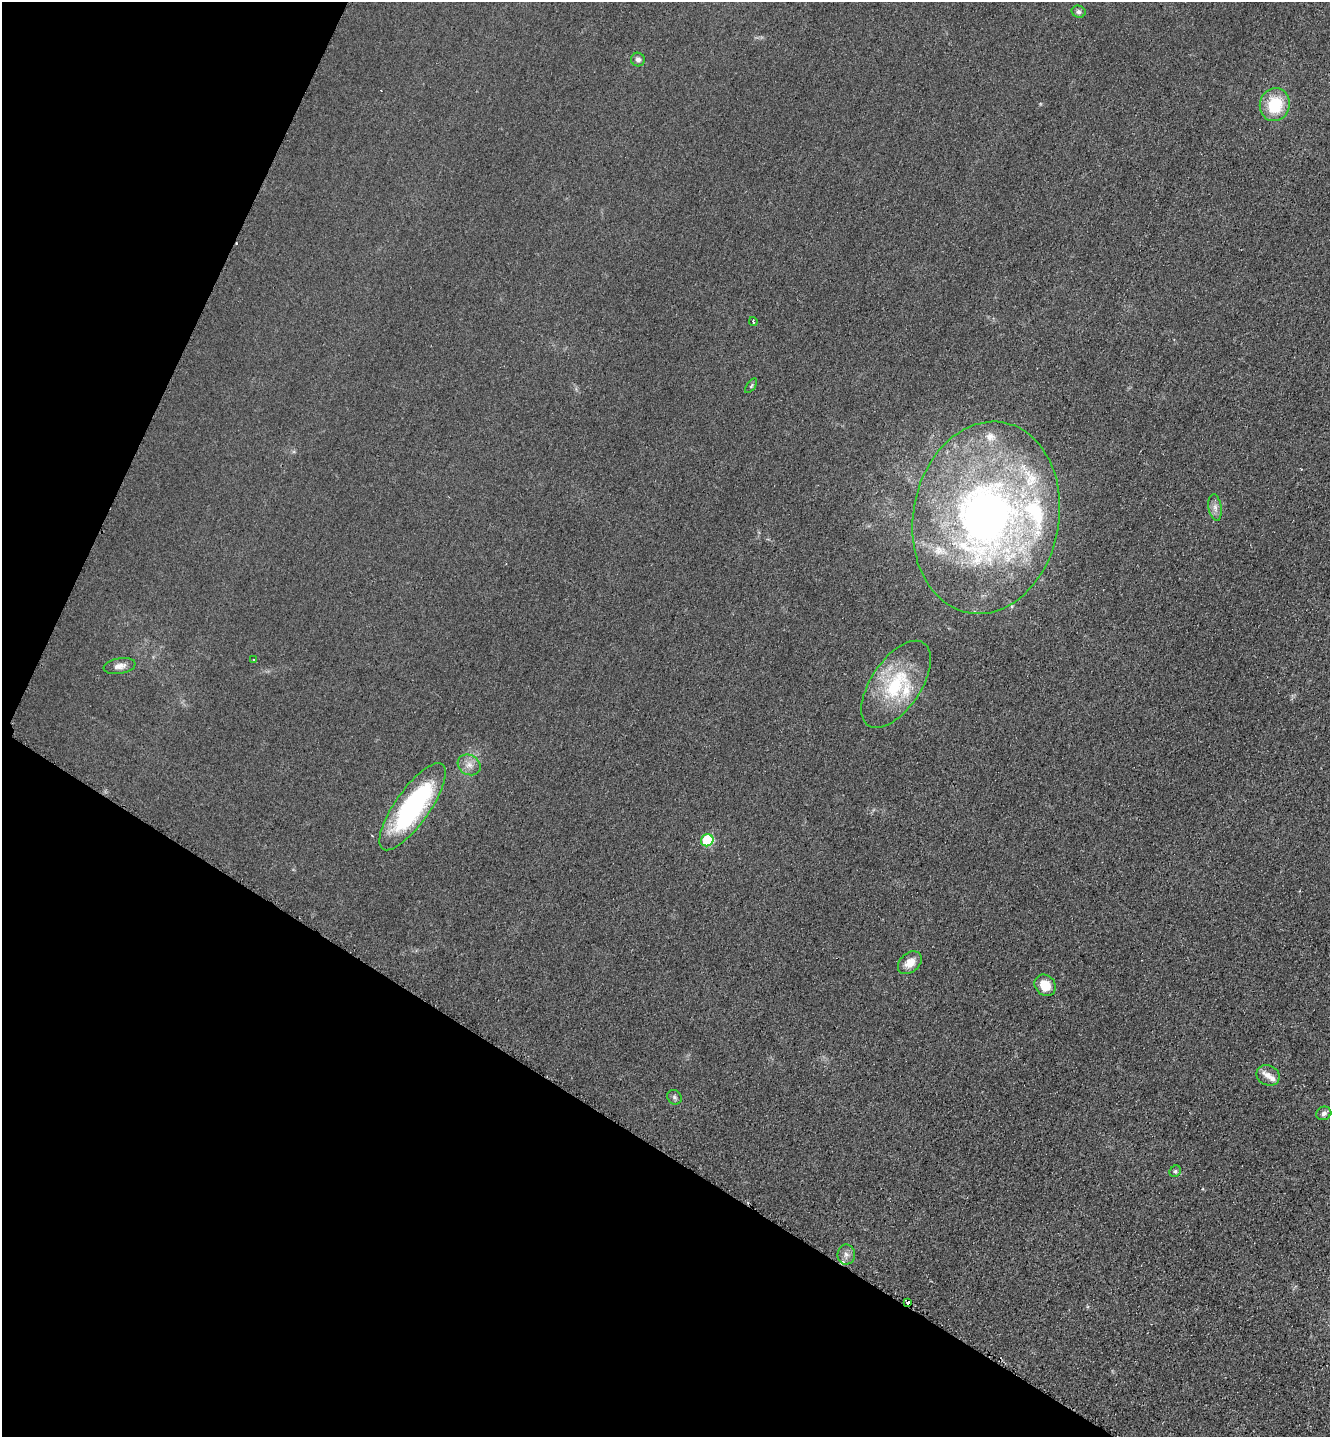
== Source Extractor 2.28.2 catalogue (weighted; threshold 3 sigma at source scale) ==
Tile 9 of 4 x 4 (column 1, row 3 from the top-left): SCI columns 295-1622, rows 1444-2878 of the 5764 x 5754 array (HDU 1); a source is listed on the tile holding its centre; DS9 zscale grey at full resolution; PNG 1332 x 1439 px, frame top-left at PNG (2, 2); each listed source drawn as its Kron ellipse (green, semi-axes under 4 px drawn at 4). Shown black and unused: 27% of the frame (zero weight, under 2 of 3 exposures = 1% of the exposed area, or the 3 px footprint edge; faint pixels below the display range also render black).
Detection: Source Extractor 2.28.2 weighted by HDU 2 'WHT'; one run over the whole footprint, this tile lists its part. Background 0.0374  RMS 0.0093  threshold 0.0417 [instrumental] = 3 sigma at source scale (4.5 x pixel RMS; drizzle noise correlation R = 1.50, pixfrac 1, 0.05/0.05 arcsec/px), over >= 5 px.
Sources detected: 28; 1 cosmic-ray / hot-pixel residue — neither listed nor drawn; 6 inside a brighter listed object's ellipse — not listed separately; the other 21 listed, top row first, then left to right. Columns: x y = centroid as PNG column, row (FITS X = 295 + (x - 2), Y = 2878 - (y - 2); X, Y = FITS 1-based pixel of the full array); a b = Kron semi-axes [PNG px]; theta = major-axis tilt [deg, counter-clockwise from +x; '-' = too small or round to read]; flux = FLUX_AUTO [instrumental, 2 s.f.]
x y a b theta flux
1079 12 7 6 - 2.3
638 60 7 7 - 3.1
1275 105 17 15 73 36
753 321 4 3 - 1.2
751 386 8 4 55 1.5
1215 508 13 6 -81 4.8
986 518 97 73 80 550
253 659 3 2 - 0.86
120 666 16 7 10 6
896 684 50 25 56 65
469 765 12 10 -29 6.9
413 807 52 17 55 150
707 840 6 6 - 67
910 963 13 9 42 10
1045 985 11 10 - 14
1268 1075 12 9 -22 6.9
674 1097 7 6 - 2.3
1324 1113 8 6 26 3
1175 1171 6 5 - 1.6
846 1255 10 8 -89 4.9
908 1303 4 4 - 7.2
Overlapping masked pixels (flux is a lower limit): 1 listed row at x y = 908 1303